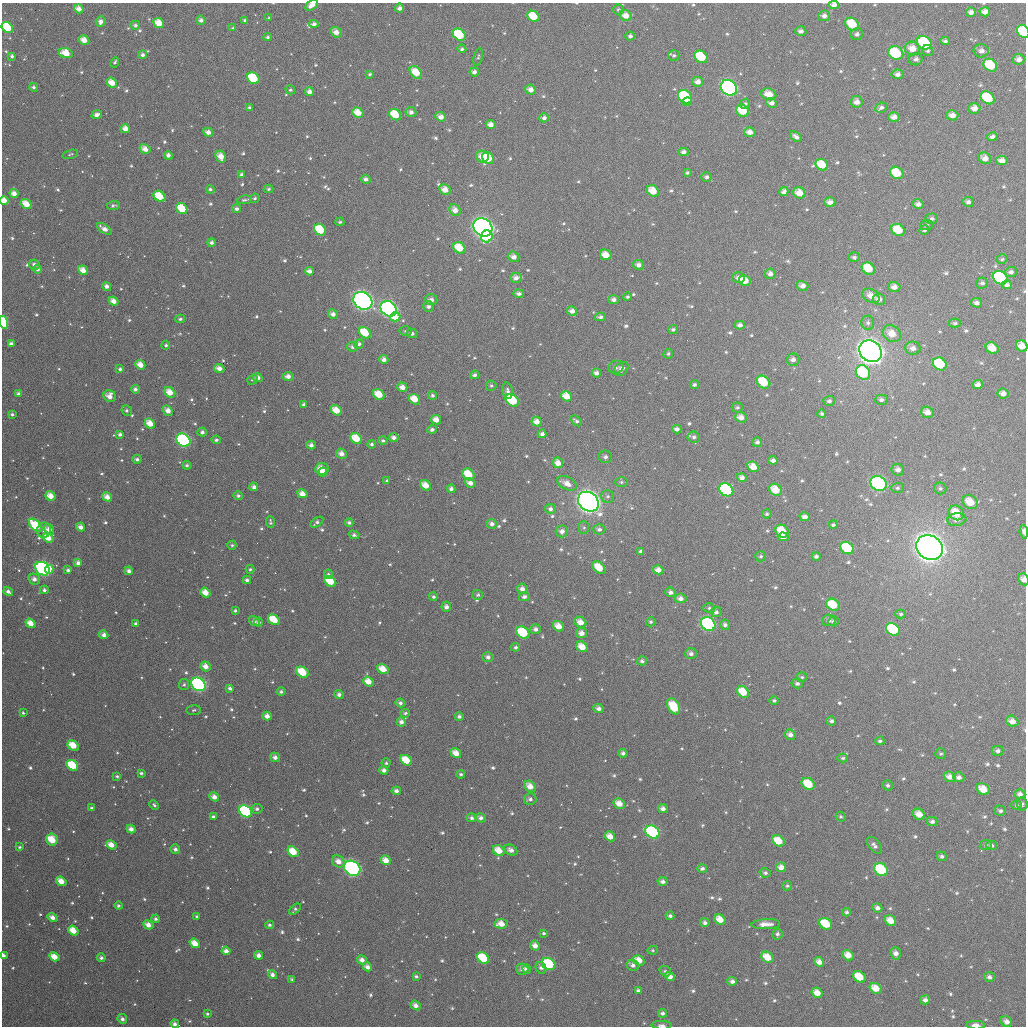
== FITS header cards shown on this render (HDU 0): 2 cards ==
NAXIS1  =                 1024
NAXIS2  =                 1024

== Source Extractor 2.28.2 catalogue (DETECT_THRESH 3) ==
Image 1024 x 1024 px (HDU 0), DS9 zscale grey, 1 PNG px = 1 image px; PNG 1028 x 1028 px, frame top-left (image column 1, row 1024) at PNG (2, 3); each listed source drawn as its Kron ellipse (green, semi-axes under 4 px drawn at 4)
Background 1490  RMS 46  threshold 139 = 3 sigma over >= 5 px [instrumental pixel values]
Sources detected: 831; of the 831, the 500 brightest by FLUX_AUTO listed and drawn (331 fainter detections omitted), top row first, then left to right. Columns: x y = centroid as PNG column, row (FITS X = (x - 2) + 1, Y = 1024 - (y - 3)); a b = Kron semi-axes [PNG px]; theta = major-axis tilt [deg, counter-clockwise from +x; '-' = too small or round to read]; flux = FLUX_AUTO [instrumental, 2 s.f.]
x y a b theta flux
312 5 7 4 30 2.5e+04
834 5 5 4 - 1.7e+04
400 8 4 4 - 1.5e+04
79 9 5 4 - 2.7e+04
618 10 5 5 - 6.9e+03
971 12 5 4 - 1.8e+04
985 12 5 4 - 2.3e+04
533 16 6 5 - 8.7e+04
626 16 6 5 - 3.1e+04
824 16 6 5 - 1.7e+04
269 18 3 3 - 6.2e+03
201 20 5 4 - 1.4e+04
245 20 4 4 - 6.4e+03
101 21 5 5 - 1.8e+04
159 23 5 4 - 5.3e+04
314 24 4 4 - 1.4e+04
852 24 7 6 - 9.7e+04
135 25 4 4 - 9.5e+03
7 27 6 5 - 2.0e+05
233 28 4 3 - 6.2e+03
801 31 5 5 - 1.2e+04
1023 31 7 5 -55 2.1e+05
336 32 6 5 - 2.4e+04
857 34 6 5 - 1.1e+04
459 35 7 5 -38 1.7e+05
630 36 5 4 - 1.1e+04
268 37 4 4 - 7.3e+03
84 40 5 4 - 3.4e+04
945 41 5 4 - 8.7e+03
924 43 8 6 -38 2.8e+05
912 48 7 6 - 4.0e+04
462 49 4 4 - 8.0e+03
928 51 5 5 - 6.9e+03
981 51 7 6 - 1.9e+04
66 53 7 5 -16 5.8e+04
896 53 8 6 -24 2.1e+05
143 55 4 4 - 1.1e+04
12 56 4 4 - 9.7e+03
674 56 5 5 - 7.1e+03
478 57 9 4 77 6.4e+03
701 57 7 5 -35 1.5e+05
916 59 7 6 - 1.3e+04
1019 59 6 5 - 2.1e+04
115 62 5 4 - 6.5e+03
990 65 7 6 - 1.3e+05
416 72 7 5 -49 7.1e+04
474 72 5 4 - 1.6e+04
370 74 4 3 - 6.3e+03
898 74 6 5 - 1.6e+04
253 78 7 5 -39 1.6e+05
698 82 5 5 - 2.2e+04
112 83 6 4 -37 5.0e+04
34 87 4 4 - 9.2e+03
729 88 9 7 -40 6.4e+05
290 90 5 4 - 7.2e+03
531 90 5 5 - 2.4e+04
310 92 4 4 - 1.9e+04
769 94 8 5 -19 4.5e+04
685 97 7 6 - 2.0e+05
987 98 7 6 - 1.4e+05
687 102 5 4 - 2.3e+04
857 102 6 6 - 2.3e+04
771 103 5 4 - 2.1e+04
745 104 5 4 - 7.9e+03
249 107 4 3 - 6.0e+03
881 108 6 5 - 1.0e+04
974 108 6 5 - 2.6e+04
743 111 7 5 -37 7.5e+04
411 112 5 5 - 1.3e+04
358 113 6 5 - 5.0e+04
97 115 5 4 - 1.8e+04
395 115 6 5 - 8.2e+04
952 115 6 5 - 2.4e+04
441 117 5 4 - 2.3e+04
894 117 5 5 - 2.2e+04
544 118 4 4 - 1.2e+04
491 125 5 4 - 2.2e+04
125 129 5 4 - 2.9e+04
208 132 5 4 - 1.8e+04
750 132 6 5 - 2.3e+04
796 137 6 4 -38 1.4e+04
992 137 5 4 - 1.3e+04
145 149 5 4 - 3.0e+04
684 152 5 4 - 1.3e+04
70 154 8 3 17 6.0e+03
168 155 4 4 - 1.4e+04
221 156 6 5 - 3.9e+04
482 157 6 6 - 4.3e+04
488 158 7 5 -48 1.3e+05
985 158 6 5 - 2.8e+04
1002 160 6 4 -11 2.5e+04
822 165 6 5 - 7.2e+04
687 173 4 4 - 6.2e+03
897 173 7 5 -35 9.2e+04
242 175 4 4 - 9.9e+03
706 177 5 5 - 1.0e+04
366 179 5 4 - 1.4e+04
210 189 4 4 - 7.6e+03
269 189 5 4 - 6.5e+03
445 190 6 5 - 3.3e+04
653 191 6 5 - 5.3e+04
784 192 5 4 - 1.4e+04
799 193 6 5 - 4.3e+04
14 194 4 4 - 2.4e+04
159 196 6 5 - 8.8e+04
255 198 5 4 - 6.2e+03
244 200 8 3 6 6.5e+03
4 201 4 4 - 4.6e+04
830 202 5 4 - 1.9e+04
968 202 6 5 - 1.2e+04
26 204 6 4 -38 5.0e+04
918 204 5 5 - 1.5e+04
113 205 6 4 2 6.9e+03
182 209 6 5 - 9.5e+04
237 209 4 3 - 1.1e+04
455 210 6 5 - 2.6e+04
932 219 6 5 - 1.0e+04
340 222 4 4 - 6.4e+03
927 225 6 5 - 6.7e+03
483 227 10 8 -37 1.9e+06
104 229 8 4 -34 2.3e+04
320 230 6 5 - 1.3e+05
898 230 7 5 -33 8.8e+04
924 230 5 4 - 6.2e+03
487 236 6 5 - 1.6e+05
211 243 4 4 - 1.1e+04
459 248 6 5 - 8.0e+04
606 255 6 5 - 4.7e+04
514 257 6 5 - 2.0e+04
854 257 5 5 - 9.2e+03
1002 259 5 4 - 6.6e+03
34 264 5 5 - 1.3e+04
638 265 5 5 - 1.6e+04
868 268 7 5 -39 8.1e+04
38 269 4 4 - 1.1e+04
83 270 5 4 - 3.4e+04
309 271 4 4 - 1.8e+04
1011 272 6 5 - 1.2e+04
770 274 5 5 - 1.7e+04
516 278 6 5 - 1.6e+04
738 278 6 5 - 1.5e+04
1000 278 8 6 -36 4.0e+05
745 281 6 5 - 5.3e+04
982 283 6 5 - 1.0e+04
1007 285 5 4 - 1.1e+04
107 286 5 4 - 1.5e+04
803 286 6 5 - 1.9e+04
894 287 6 5 - 1.9e+04
519 294 5 4 - 1.2e+04
871 296 9 6 -29 3.3e+04
627 297 4 4 - 7.2e+03
879 299 6 5 - 2.1e+04
431 300 6 5 - 1.4e+04
614 300 5 4 - 1.5e+04
114 301 5 4 - 2.7e+04
363 301 10 8 -36 1.3e+06
976 303 5 4 - 1.4e+04
428 306 5 5 - 1.2e+04
389 309 8 7 - 1.4e+06
572 311 5 4 - 2.0e+04
333 314 5 4 - 1.8e+04
395 317 5 4 - 5.2e+04
600 317 5 4 - 1.0e+04
180 319 5 4 - 8.0e+03
3 322 6 4 -74 2.1e+05
868 323 7 6 - 1.1e+04
955 323 6 4 0 7.4e+03
740 325 5 4 - 1.4e+04
673 329 5 4 - 7.9e+03
406 331 6 4 3 6.5e+03
365 333 6 5 - 1.1e+05
412 333 5 4 - 9.2e+03
892 334 9 8 - 4.5e+04
11 344 4 3 - 1.3e+04
359 344 5 4 - 1.1e+04
166 345 4 4 - 7.3e+03
1022 346 6 5 - 3.8e+04
352 347 5 5 - 1.0e+04
913 348 7 6 - 2.1e+04
992 348 7 5 -34 5.0e+04
871 351 12 10 -39 3.7e+06
668 354 5 4 - 6.5e+03
384 359 5 4 - 1.5e+04
793 360 6 6 - 1.6e+04
940 364 7 6 - 1.7e+05
140 365 5 4 - 3.8e+04
616 367 7 6 - 9.0e+03
219 368 5 4 - 2.3e+04
120 369 4 3 - 8.4e+03
621 369 8 6 44 1.7e+04
863 372 8 6 -42 2.9e+05
596 373 4 4 - 1.4e+04
475 375 5 4 - 1.1e+04
288 376 5 4 - 1.9e+04
258 378 5 4 - 1.6e+04
252 380 5 4 - 6.6e+03
763 382 7 6 - 1.1e+05
694 385 4 4 - 7.6e+03
978 385 5 4 - 1.8e+04
491 386 5 5 - 6.1e+03
402 387 5 4 - 2.4e+04
135 389 4 4 - 1.1e+04
508 391 8 5 -78 1.0e+04
170 392 6 5 - 4.2e+04
1003 393 6 5 - 2.1e+04
19 394 4 3 - 1.3e+04
379 394 6 5 - 6.2e+04
433 395 4 4 - 8.2e+03
110 396 6 5 - 3.0e+04
566 396 6 5 - 4.6e+04
415 399 6 5 - 5.8e+04
512 400 7 5 -38 1.9e+05
881 400 6 5 - 1.1e+04
829 401 5 5 - 9.7e+03
304 405 4 4 - 1.2e+04
737 408 5 5 - 6.9e+03
127 410 5 5 - 8.4e+03
168 410 5 4 - 2.3e+04
336 410 6 4 -37 5.1e+04
927 412 6 5 - 2.8e+04
12 414 4 4 - 8.1e+03
822 414 4 3 - 6.8e+03
741 417 6 5 - 2.6e+04
436 420 5 4 - 3.1e+04
576 421 7 4 -41 9.4e+03
537 422 5 4 - 2.6e+04
150 423 5 4 - 4.8e+04
677 429 4 4 - 1.3e+04
432 430 4 4 - 1.1e+04
202 432 4 4 - 1.2e+04
120 434 4 4 - 1.1e+04
542 434 4 4 - 1.2e+04
394 437 5 4 - 1.4e+04
694 437 6 5 - 1.1e+04
356 438 6 5 - 7.5e+04
183 440 7 6 - 5.9e+05
216 440 4 4 - 7.9e+03
383 440 5 4 - 7.5e+03
757 442 5 4 - 9.7e+03
372 444 4 4 - 9.1e+03
311 445 4 4 - 1.5e+04
341 454 5 5 - 2.1e+04
605 457 7 6 - 1.2e+04
137 459 5 4 - 1.0e+04
773 460 4 4 - 1.3e+04
558 463 5 5 - 3.1e+04
187 465 4 4 - 8.0e+03
753 467 6 5 - 4.1e+04
322 469 6 6 - 4.6e+04
898 470 6 6 - 1.5e+04
323 472 4 3 - 3.7e+04
468 474 6 5 - 7.6e+04
742 478 5 4 - 1.8e+04
387 481 4 4 - 8.0e+03
621 482 6 5 - 7.8e+03
470 483 6 4 -32 2.1e+04
567 483 10 6 -26 3.2e+04
878 484 8 7 - 4.9e+05
425 485 6 4 -38 4.1e+04
254 487 4 4 - 1.6e+04
897 488 6 5 - 7.0e+03
940 488 6 6 - 8.0e+03
451 489 4 4 - 1.2e+04
726 490 7 6 - 5.0e+05
775 490 7 5 -35 6.0e+04
302 494 5 4 - 3.1e+04
50 496 5 4 - 4.6e+04
238 496 5 4 - 7.9e+03
608 496 6 6 - 8.3e+03
107 497 5 4 - 3.1e+04
588 502 11 9 -39 2.8e+06
970 502 8 6 -33 6.0e+04
550 509 5 5 - 1.1e+04
956 513 8 7 - 7.6e+04
767 514 5 4 - 6.7e+03
805 517 5 4 - 1.7e+04
957 520 9 6 8 2.2e+04
270 522 6 3 -85 6.5e+03
317 522 7 4 36 9.3e+03
349 523 4 4 - 7.9e+03
492 524 5 4 - 1.4e+04
36 525 8 5 -44 1.5e+05
833 525 4 3 - 6.2e+03
81 527 4 4 - 2.0e+04
584 528 6 5 - 6.4e+03
49 529 6 4 -56 2.5e+04
599 529 6 5 - 1.1e+04
44 530 8 7 - 1.4e+04
562 531 6 6 - 1.8e+04
782 531 7 6 - 8.2e+04
1024 532 7 3 -82 1.1e+04
354 535 5 4 - 8.6e+03
783 537 5 4 - 2.6e+04
48 538 6 4 -39 5.4e+04
232 545 4 4 - 6.6e+03
930 547 14 12 -36 4.5e+06
847 548 7 5 -33 1.5e+05
640 551 4 3 - 7.7e+03
761 556 5 5 - 6.8e+03
816 556 4 4 - 9.4e+03
78 563 4 4 - 1.6e+04
599 567 7 5 -43 5.8e+04
43 569 8 6 -37 8.0e+05
49 569 4 4 - 6.0e+04
250 569 4 4 - 6.2e+03
68 570 4 3 - 9.7e+03
658 570 5 4 - 2.6e+04
129 571 4 4 - 1.5e+04
328 574 4 4 - 7.0e+03
34 579 6 5 - 1.8e+04
1024 579 6 5 - 2.3e+04
247 580 4 4 - 1.1e+04
330 581 6 5 - 8.3e+04
522 589 5 5 - 2.0e+04
44 590 4 4 - 1.1e+04
8 592 5 3 - 1.4e+04
670 592 5 4 - 1.2e+04
205 593 5 4 - 4.3e+04
478 595 5 5 - 7.3e+03
433 597 4 4 - 7.0e+03
524 597 5 4 - 1.1e+04
680 598 6 5 - 1.7e+04
833 605 7 5 -30 8.0e+04
446 607 5 5 - 1.5e+04
709 608 6 5 - 7.8e+03
235 611 3 3 - 6.4e+03
716 612 5 5 - 1.1e+04
901 614 5 4 - 7.3e+03
274 620 6 4 -34 9.1e+04
829 620 7 5 9 1.1e+04
254 621 5 4 - 1.4e+04
259 622 4 4 - 8.7e+03
580 622 6 5 - 3.3e+04
651 622 5 4 - 7.0e+03
834 622 5 5 - 9.3e+03
31 623 5 4 - 4.3e+04
136 624 4 3 - 1.2e+04
708 624 8 6 -34 5.6e+05
725 625 5 5 - 1.0e+04
558 626 6 5 - 4.0e+04
536 629 5 5 - 1.3e+04
893 629 7 6 - 2.2e+05
523 632 7 5 -36 1.7e+05
581 633 5 5 - 2.2e+04
104 635 4 4 - 1.8e+04
516 647 4 4 - 7.9e+03
582 647 6 5 - 4.8e+04
691 654 6 5 - 1.4e+04
488 657 6 5 - 1.3e+04
642 661 5 4 - 9.7e+03
206 666 5 4 - 2.9e+04
383 669 6 4 -35 4.9e+04
302 672 7 5 -29 9.9e+04
802 677 5 4 - 6.5e+03
368 681 5 4 - 3.8e+04
797 683 5 5 - 9.6e+03
198 684 8 6 -37 7.9e+05
184 685 5 5 - 7.7e+03
230 688 4 4 - 9.7e+03
281 692 4 4 - 8.1e+03
743 692 6 5 - 7.3e+04
339 695 5 4 - 1.2e+04
774 701 5 4 - 7.6e+03
400 703 4 4 - 9.7e+03
674 706 9 5 -62 1.0e+05
599 708 5 4 - 1.4e+04
194 710 7 5 5 6.1e+03
23 713 4 3 - 6.3e+03
405 713 5 4 - 7.6e+03
267 716 4 4 - 2.3e+04
459 716 4 4 - 8.9e+03
831 721 5 4 - 8.9e+03
1012 721 6 5 - 2.6e+04
401 722 5 4 - 1.4e+04
790 735 5 5 - 1.6e+04
880 741 4 4 - 7.5e+03
73 745 6 4 -38 6.7e+04
998 751 6 5 - 1.1e+04
456 753 6 4 -37 3.7e+04
623 753 4 4 - 1.2e+04
941 754 5 5 - 6.0e+03
275 757 5 4 - 1.5e+04
843 758 5 4 - 6.8e+03
406 760 6 5 - 7.5e+04
386 763 4 4 - 6.4e+03
72 765 6 5 - 1.4e+05
384 770 4 4 - 1.6e+04
141 773 4 3 - 8.0e+03
461 774 4 4 - 7.1e+03
117 776 4 3 - 6.3e+03
950 777 6 5 - 2.5e+04
959 777 6 5 - 1.4e+04
808 784 7 5 -33 9.7e+04
888 785 5 5 - 8.4e+03
530 786 6 5 - 3.4e+04
983 789 7 5 -31 5.3e+04
396 791 4 4 - 1.3e+04
1020 794 5 5 - 1.5e+04
214 797 5 4 - 2.4e+04
530 799 6 5 - 1.2e+04
619 804 6 4 -31 3.9e+04
1022 804 7 5 -84 6.5e+03
154 805 5 3 - 6.3e+03
1016 805 5 4 - 6.2e+03
92 808 4 4 - 7.9e+03
257 809 5 5 - 1.0e+04
663 809 5 4 - 1.6e+04
246 811 7 5 -38 5.6e+05
1000 811 5 5 - 1.0e+04
919 814 6 5 - 3.7e+04
213 817 4 3 - 1.2e+04
841 817 5 4 - 6.5e+03
472 818 5 4 - 1.1e+04
481 818 5 4 - 1.3e+04
932 822 5 4 - 1.0e+04
131 829 4 4 - 2.2e+04
652 832 7 6 - 4.7e+05
610 836 5 4 - 3.3e+04
52 840 6 5 - 9.1e+04
778 841 6 5 - 7.6e+04
111 845 5 4 - 3.7e+04
874 845 9 5 -51 1.3e+04
986 845 6 5 - 6.4e+03
991 845 5 4 - 8.5e+03
20 847 4 3 - 6.6e+03
175 849 5 4 - 1.2e+04
511 850 7 5 -29 1.7e+04
499 851 6 5 - 5.5e+04
293 852 6 4 -37 7.9e+04
942 856 5 4 - 9.6e+03
386 860 5 4 - 3.7e+04
338 861 6 5 - 2.8e+04
781 867 5 4 - 2.5e+04
352 868 8 7 - 6.4e+05
702 868 5 4 - 9.6e+03
881 870 7 6 - 2.4e+05
765 873 5 4 - 9.1e+03
61 881 5 4 - 4.5e+04
663 882 5 4 - 1.3e+04
787 886 5 5 - 6.9e+03
118 906 4 4 - 8.6e+03
877 908 5 4 - 1.5e+04
295 909 7 4 43 7.5e+03
847 912 4 4 - 8.3e+03
197 916 3 3 - 6.3e+03
670 916 4 4 - 8.7e+03
53 918 5 4 - 2.2e+04
156 919 4 4 - 9.1e+03
720 919 6 5 - 4.9e+04
890 921 6 5 - 4.4e+04
705 923 5 4 - 1.2e+04
501 924 6 5 - 3.7e+04
766 924 14 5 2 2.9e+04
826 924 7 5 -34 1.3e+05
148 925 5 4 - 3.0e+04
270 925 4 4 - 7.5e+03
73 931 5 4 - 5.7e+04
544 933 4 3 - 6.9e+03
777 934 6 5 - 1.0e+04
195 943 5 4 - 4.9e+04
535 946 5 4 - 2.3e+04
653 950 5 4 - 6.1e+03
226 951 4 4 - 2.1e+04
896 953 6 5 - 2.0e+04
259 955 4 4 - 1.9e+04
848 955 6 5 - 3.7e+04
3 956 4 3 - 3.6e+04
54 957 5 4 - 4.9e+04
767 957 6 5 - 5.9e+04
101 958 4 4 - 1.1e+04
483 958 6 5 - 1.8e+05
362 960 5 4 - 2.0e+04
639 960 6 4 -33 4.3e+04
819 962 5 4 - 2.5e+04
549 964 7 5 -32 2.6e+05
633 965 6 5 - 1.7e+04
368 967 5 4 - 2.0e+04
541 968 6 5 - 1.0e+04
522 969 6 5 - 1.3e+04
527 969 4 4 - 1.8e+04
665 971 6 4 -38 8.6e+03
272 975 5 4 - 1.4e+04
416 976 4 3 - 7.1e+03
670 976 5 4 - 2.3e+04
859 977 7 5 -33 9.6e+04
989 977 5 5 - 1.2e+04
292 979 4 3 - 6.5e+03
732 981 5 4 - 1.4e+04
876 988 6 5 - 4.9e+04
638 990 4 3 - 9.7e+03
817 993 6 5 - 3.7e+04
925 1000 5 4 - 1.5e+04
416 1005 5 4 - 1.9e+04
662 1013 4 4 - 1.1e+04
207 1014 4 4 - 6.2e+03
122 1019 5 4 - 1.3e+04
1006 1022 6 5 - 1.8e+04
175 1024 4 4 - 1.5e+04
662 1025 10 4 -1 9.9e+03
976 1025 9 4 -2 2.4e+04
At the frame edge (FLAGS 8, measured only in part): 13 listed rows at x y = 312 5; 834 5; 7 27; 1023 31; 4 201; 3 322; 1022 346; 1024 532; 1024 579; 3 956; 175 1024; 662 1025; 976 1025
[331 fainter detections neither listed nor drawn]

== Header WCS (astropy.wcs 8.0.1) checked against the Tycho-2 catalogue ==
Header WCS as astropy/WCSLIB reads it (applying the file's SIP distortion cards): RA---TAN-SIP/DEC--TAN-SIP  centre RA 02:07:13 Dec +00:04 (31.80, +0.07 deg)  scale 8.66 arcsec/px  FOV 147.9' x 147.9'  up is +179 deg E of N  parity flipped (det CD > 0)
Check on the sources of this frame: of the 60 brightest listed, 57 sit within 13.0 arcsec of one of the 180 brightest Tycho-2 stars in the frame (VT <= 12.09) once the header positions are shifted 6.91 arcsec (5.62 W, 4.02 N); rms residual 4.81 arcsec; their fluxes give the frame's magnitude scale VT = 23.19 - 2.5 log10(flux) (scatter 0.15 mag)
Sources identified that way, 164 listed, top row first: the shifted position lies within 13.0 arcsec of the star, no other Tycho-2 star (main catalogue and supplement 1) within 26.0 arcsec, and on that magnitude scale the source's flux lands within +1.5 / -3 mag of the star's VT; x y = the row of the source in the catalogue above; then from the Tycho-2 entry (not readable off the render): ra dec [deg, ICRS J2000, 3 dp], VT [Tycho-2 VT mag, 2 dp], TYC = Tycho-2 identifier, HIP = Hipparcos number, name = IAU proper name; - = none
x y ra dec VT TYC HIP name
533 16 31.781 -1.131 11.06 4689-1163-1 - -
626 16 31.559 -1.138 12.01 4689-1169-1 - -
159 23 32.682 -1.095 11.52 4690-434-1 - -
852 24 31.013 -1.128 10.37 4689-1174-1 - -
7 27 33.046 -1.077 10.21 4690-420-1 - -
1023 31 30.600 -1.119 9.88 4689-1107-1 - -
336 32 32.255 -1.083 12.14 4689-1068-1 - -
459 35 31.958 -1.083 10.24 4689-1076-1 - -
84 40 32.861 -1.051 12.00 4690-411-1 - -
924 43 30.837 -1.086 9.57 4689-1069-1 9591 -
912 48 30.867 -1.073 11.44 4689-1089-1 - -
896 53 30.907 -1.060 9.74 4689-911-1 - -
990 65 30.679 -1.036 10.11 4689-923-1 - -
416 72 32.060 -0.989 11.16 4689-988-1 - -
474 72 31.921 -0.995 12.33 4689-984-1 - -
253 78 32.452 -0.968 10.34 4689-1053-1 - -
698 82 31.383 -0.983 11.92 4689-1021-1 - -
112 83 32.792 -0.950 11.56 4690-349-1 - -
729 88 31.306 -0.969 8.42 4689-1052-1 9733 -
531 90 31.784 -0.955 12.09 4689-761-1 - -
310 92 32.316 -0.939 12.62 4689-783-1 - -
685 97 31.411 -0.945 9.93 4689-770-1 - -
987 98 30.684 -0.958 10.19 4689-762-1 - -
687 102 31.407 -0.934 12.03 4689-788-1 - -
974 108 30.715 -0.933 12.10 4689-784-1 - -
743 111 31.272 -0.914 10.87 4689-810-1 - -
411 112 32.071 -0.894 12.82 4689-831-1 - -
97 115 32.828 -0.872 12.16 4690-303-1 - -
395 115 32.108 -0.887 11.01 4689-844-1 - -
952 115 30.769 -0.915 12.56 4689-808-1 - -
441 117 31.999 -0.884 12.22 4689-840-1 - -
125 129 32.757 -0.840 12.27 4690-288-1 - -
145 149 32.708 -0.792 12.09 4690-248-1 - -
221 156 32.526 -0.778 11.60 4690-239-1 - -
482 157 31.898 -0.792 12.06 4689-675-1 - -
488 158 31.884 -0.788 10.69 4689-686-1 - -
822 165 31.079 -0.788 11.37 4689-683-1 - -
897 173 30.898 -0.772 10.90 4689-707-1 - -
445 190 31.985 -0.710 11.44 4689-637-1 - -
653 191 31.485 -0.717 11.20 4689-646-1 - -
799 193 31.132 -0.720 11.45 4689-666-1 - -
14 194 33.022 -0.678 11.85 4690-173-1 - -
159 196 32.671 -0.679 10.81 4690-174-1 - -
4 201 33.045 -0.660 11.57 4690-148-1 - -
26 204 32.992 -0.654 11.25 4690-144-1 - -
182 209 32.617 -0.650 10.55 4690-145-1 10142 -
320 230 32.283 -0.607 10.41 4689-746-1 - -
898 230 30.892 -0.635 10.90 4689-725-1 - -
459 248 31.947 -0.570 11.09 4689-845-1 - -
606 255 31.594 -0.560 11.50 4689-809-1 - -
868 268 30.962 -0.539 10.75 4689-758-1 - -
1000 278 30.644 -0.526 9.35 4689-1041-1 - -
745 281 31.259 -0.506 11.62 4689-956-1 - -
871 296 30.954 -0.476 12.27 4689-1120-1 - -
879 299 30.935 -0.468 12.02 4689-1110-1 - -
363 301 32.177 -0.437 7.63 4689-1234-1 - -
389 309 32.114 -0.419 7.86 4689-1112-1 9976 -
395 317 32.099 -0.402 11.36 4689-975-1 - -
3 322 33.042 -0.369 10.00 4690-132-1 - -
365 333 32.167 -0.360 10.99 4689-733-1 9989 -
1022 346 30.590 -0.362 11.84 4689-731-1 - -
992 348 30.659 -0.356 11.63 4689-728-1 - -
871 351 30.951 -0.340 6.04 4689-1229-1 9631 -
940 364 30.785 -0.315 10.26 4689-659-1 - -
219 368 32.519 -0.268 12.44 4690-5-1 - -
863 372 30.970 -0.290 10.09 4689-738-1 - -
763 382 31.209 -0.262 10.55 4689-1186-1 - -
402 387 32.078 -0.232 11.51 4689-1148-1 - -
170 392 32.637 -0.208 11.52 4690-31-1 - -
379 394 32.134 -0.213 11.26 4689-1111-1 - -
110 396 32.782 -0.195 11.86 4690-41-1 - -
566 396 31.682 -0.219 11.16 4689-1127-1 - -
415 399 32.047 -0.204 11.92 4689-1092-1 - -
512 400 31.812 -0.205 10.17 4689-1099-1 - -
336 410 32.235 -0.173 11.34 4689-1060-1 - -
741 417 31.261 -0.177 12.11 4689-1061-1 - -
436 420 31.995 -0.156 11.69 4689-1033-1 - -
537 422 31.753 -0.156 11.78 4689-1034-1 - -
150 423 32.683 -0.132 11.59 4690-62-1 - -
356 438 32.186 -0.106 11.04 4689-969-1 - -
183 440 32.601 -0.092 8.79 4690-77-1 - -
753 467 31.230 -0.058 11.56 4689-908-1 - -
323 472 32.266 -0.024 11.52 4689-860-1 - -
468 474 31.914 -0.025 10.93 4689-863-1 - -
470 483 31.910 -0.005 11.99 4689-815-1 - -
878 484 30.927 -0.024 8.65 4689-856-1 9625 -
425 485 32.017 +0.003 11.59 37-924-1 - -
254 487 32.431 +0.016 12.23 37-947-1 - -
726 490 31.293 -0.001 9.28 4689-799-1 - -
775 490 31.174 -0.004 10.90 4689-812-1 - -
302 494 32.313 +0.029 11.84 37-964-1 - -
50 496 32.919 +0.048 11.73 38-358-1 - -
107 497 32.783 +0.047 12.03 38-362-1 - -
588 502 31.622 +0.035 6.39 37-1319-1 9827 -
970 502 30.705 +0.016 10.99 37-944-1 - -
956 513 30.738 +0.042 11.20 37-772-1 - -
36 525 32.953 +0.120 10.09 38-273-1 - -
782 531 31.157 +0.095 11.18 37-834-1 - -
48 538 32.922 +0.148 10.94 38-301-1 - -
930 547 30.799 +0.129 5.44 37-1318-1 9589 -
847 548 30.999 +0.133 10.16 37-839-1 - -
599 567 31.595 +0.193 11.23 37-678-1 - -
43 569 32.934 +0.224 8.32 38-422-1 10244 -
49 569 32.919 +0.224 11.85 38-425-1 - -
658 570 31.453 +0.194 12.08 37-680-1 - -
330 581 32.241 +0.239 11.09 37-744-1 - -
205 593 32.541 +0.272 11.41 38-311-1 - -
833 605 31.030 +0.270 10.64 37-851-1 - -
274 620 32.375 +0.334 10.94 37-930-1 - -
580 622 31.638 +0.325 11.70 37-965-1 - -
708 624 31.330 +0.323 8.75 37-973-1 9742 -
558 626 31.690 +0.336 11.95 37-933-1 - -
893 629 30.885 +0.326 9.94 37-957-1 - -
523 632 31.775 +0.353 10.05 37-921-1 - -
581 633 31.634 +0.350 11.84 37-923-1 - -
582 647 31.633 +0.384 12.05 37-1005-1 - -
206 666 32.537 +0.450 12.02 38-191-1 - -
383 669 32.110 +0.448 11.77 37-1021-1 - -
302 672 32.303 +0.459 10.64 37-1080-1 - -
368 681 32.145 +0.478 12.46 37-1072-1 - -
198 684 32.553 +0.494 8.37 38-151-1 10122 -
743 692 31.242 +0.484 11.31 37-1065-1 - -
73 745 32.852 +0.647 10.94 38-35-1 - -
275 757 32.366 +0.665 11.92 37-1191-1 - -
406 760 32.050 +0.666 10.75 37-1193-1 - -
72 765 32.852 +0.695 10.13 38-70-1 - -
808 784 31.081 +0.702 10.60 37-1161-1 - -
983 789 30.660 +0.706 11.47 37-1165-1 - -
214 797 32.510 +0.763 12.56 38-127-1 - -
619 804 31.535 +0.759 11.83 37-1230-1 - -
246 811 32.433 +0.797 9.09 37-1025-1 - -
919 814 30.813 +0.769 11.67 37-1036-1 - -
131 829 32.709 +0.845 11.91 38-405-1 - -
652 832 31.452 +0.826 9.10 37-795-1 - -
610 836 31.556 +0.839 11.72 37-752-1 - -
52 840 32.898 +0.875 10.80 38-16-1 - -
778 841 31.150 +0.841 11.04 37-714-1 - -
111 845 32.755 +0.884 11.76 38-32-1 - -
499 851 31.823 +0.879 11.32 37-1219-1 - -
293 852 32.318 +0.892 10.81 37-1194-1 - -
386 860 32.094 +0.908 11.71 37-1160-1 - -
338 861 32.208 +0.913 12.27 37-1158-1 - -
352 868 32.174 +0.929 8.19 37-1137-1 9994 -
881 870 30.901 +0.905 9.60 37-1163-1 - -
61 881 32.874 +0.974 11.78 38-160-1 - -
720 919 31.287 +1.033 11.63 37-948-1 - -
890 921 30.876 +1.027 11.52 37-955-1 - -
501 924 31.813 +1.054 12.03 37-897-1 - -
826 924 31.032 +1.038 10.56 37-935-1 - -
73 931 32.842 +1.092 11.39 38-314-1 - -
195 943 32.549 +1.118 11.39 38-346-1 - -
848 955 30.977 +1.112 11.79 37-804-1 - -
3 956 33.011 +1.157 11.88 38-395-1 - -
54 957 32.886 +1.156 11.72 38-393-1 - -
767 957 31.171 +1.121 11.05 37-785-1 - -
483 958 31.855 +1.138 10.22 37-753-1 - -
362 960 32.147 +1.148 11.79 37-728-1 - -
639 960 31.480 +1.136 11.29 37-755-1 - -
549 964 31.697 +1.149 9.43 37-717-1 - -
527 969 31.751 +1.161 12.50 37-705-1 - -
670 976 31.405 +1.172 11.94 37-679-1 - -
859 977 30.948 +1.164 10.80 37-694-1 - -
876 988 30.908 +1.190 11.55 37-457-1 - -
817 993 31.049 +1.204 11.90 37-433-1 - -